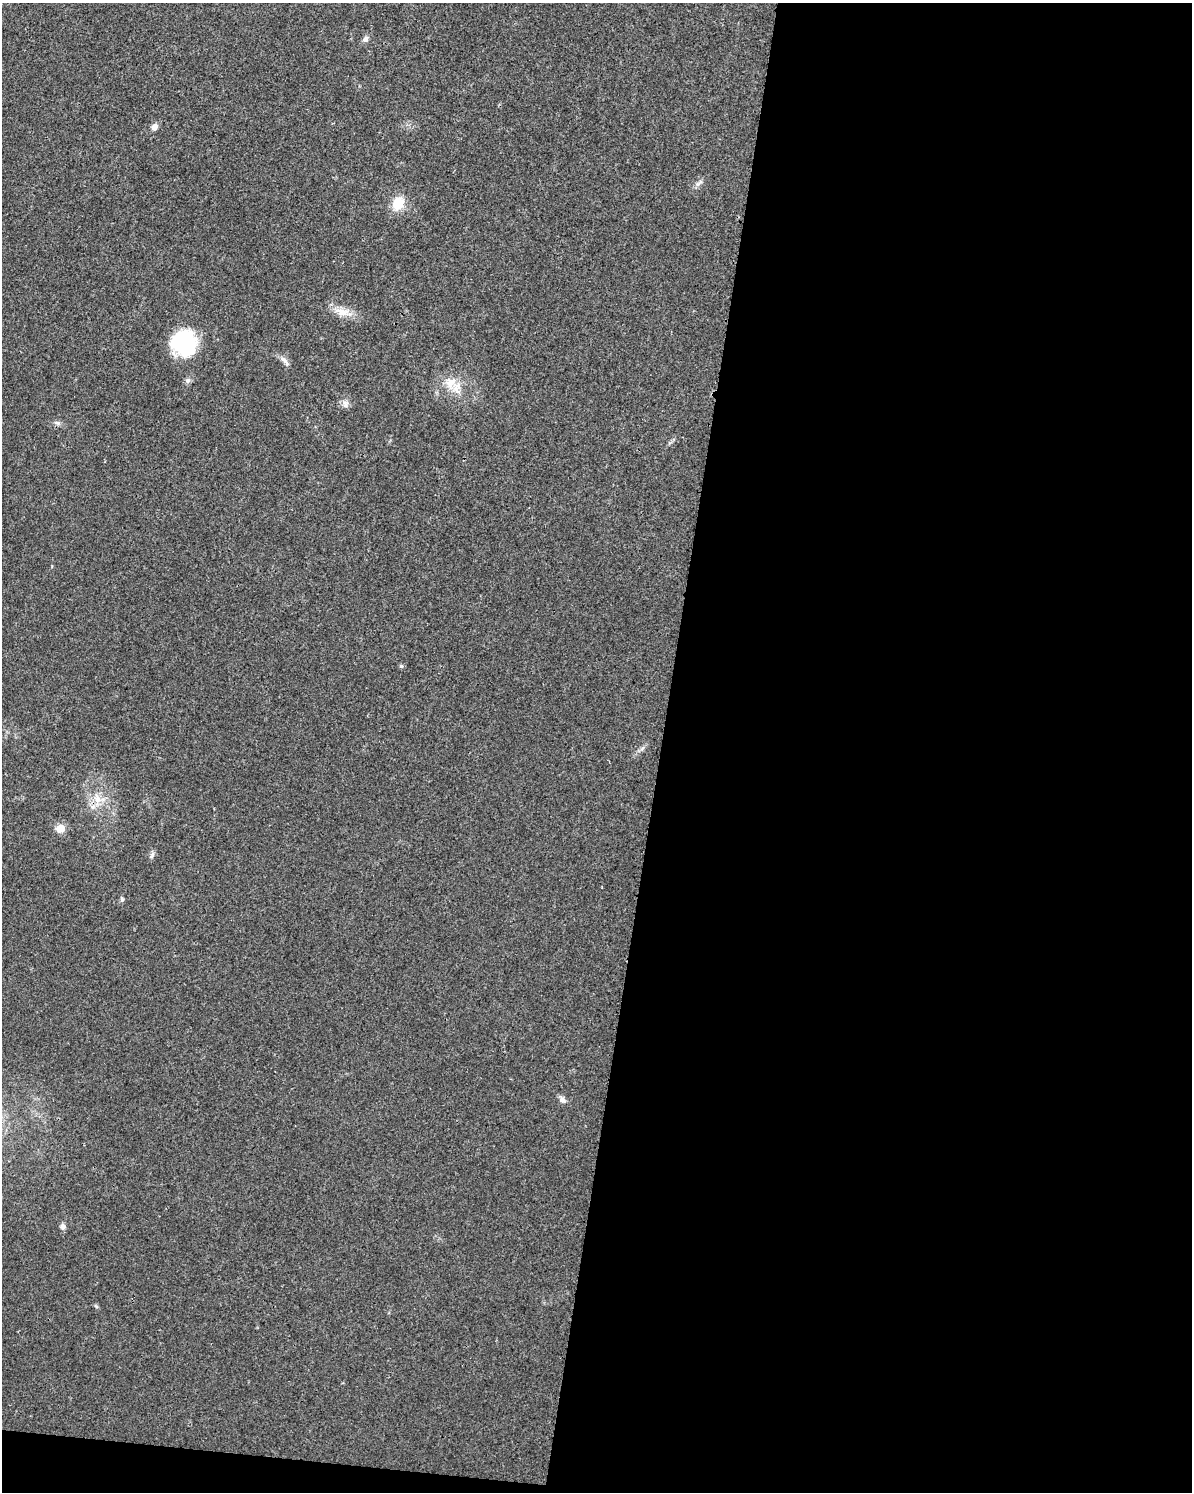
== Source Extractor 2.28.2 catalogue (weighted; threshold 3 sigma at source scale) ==
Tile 12 of 4 x 3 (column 4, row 3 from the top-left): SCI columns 3585-4774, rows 241-1730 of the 4784 x 4997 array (HDU 1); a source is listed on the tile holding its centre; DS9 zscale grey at full resolution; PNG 1194 x 1494 px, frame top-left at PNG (2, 3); no overlay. Shown black and unused: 46% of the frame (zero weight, under 3 of 4 exposures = <1% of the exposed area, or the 3 px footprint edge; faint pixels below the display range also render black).
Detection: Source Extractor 2.28.2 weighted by HDU 2 'WHT'; one run over the whole footprint, this tile lists its part. Background 0.0199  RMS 0.0029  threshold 0.0129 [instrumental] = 3 sigma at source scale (4.5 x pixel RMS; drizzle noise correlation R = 1.50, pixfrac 1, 0.0396/0.0396 arcsec/px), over >= 5 px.
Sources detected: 19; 1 inside a brighter listed object's ellipse — not listed separately; the other 18 listed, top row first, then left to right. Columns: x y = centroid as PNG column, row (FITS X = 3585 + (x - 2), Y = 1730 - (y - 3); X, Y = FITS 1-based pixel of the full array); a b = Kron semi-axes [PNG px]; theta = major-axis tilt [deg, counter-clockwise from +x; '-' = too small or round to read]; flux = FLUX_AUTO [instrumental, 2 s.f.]
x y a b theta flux
365 39 10 7 54 0.99
154 127 8 7 - 1.4
699 183 13 6 40 1.1
398 203 16 12 68 5.9
342 312 27 10 -16 4.1
185 343 27 26 - 23
285 361 18 6 -49 1.4
188 380 8 7 - 0.87
450 383 19 17 -83 5.5
345 404 11 8 -78 1.3
57 423 10 5 -18 0.81
401 666 5 5 - 0.53
97 799 18 10 -76 3.9
61 828 8 7 - 3.7
152 855 9 5 65 0.81
122 899 6 5 - 0.61
562 1099 11 7 -37 1.1
63 1226 7 6 - 1.2